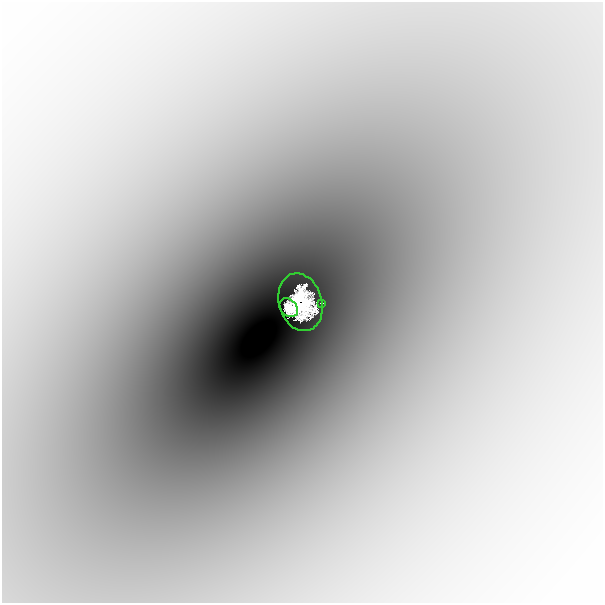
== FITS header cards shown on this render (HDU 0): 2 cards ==
NAXIS1  =                  601
NAXIS2  =                  601

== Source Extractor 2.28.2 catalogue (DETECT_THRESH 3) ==
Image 601 x 601 px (HDU 0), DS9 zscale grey, 1 PNG px = 1 image px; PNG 605 x 605 px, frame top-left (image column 1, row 601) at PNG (2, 2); each listed source drawn as its Kron ellipse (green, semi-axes under 4 px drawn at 4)
Background -0.00446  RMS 6.3e-04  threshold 0.0019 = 3 sigma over >= 5 px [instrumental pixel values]
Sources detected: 3; all 3 listed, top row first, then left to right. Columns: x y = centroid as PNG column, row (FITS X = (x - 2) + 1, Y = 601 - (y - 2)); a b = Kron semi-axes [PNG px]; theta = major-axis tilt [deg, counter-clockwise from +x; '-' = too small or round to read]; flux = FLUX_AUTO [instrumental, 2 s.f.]
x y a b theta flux
300 302 29 21 -73 11
322 303 3 2 - 0.046
289 308 10 8 -46 3.6